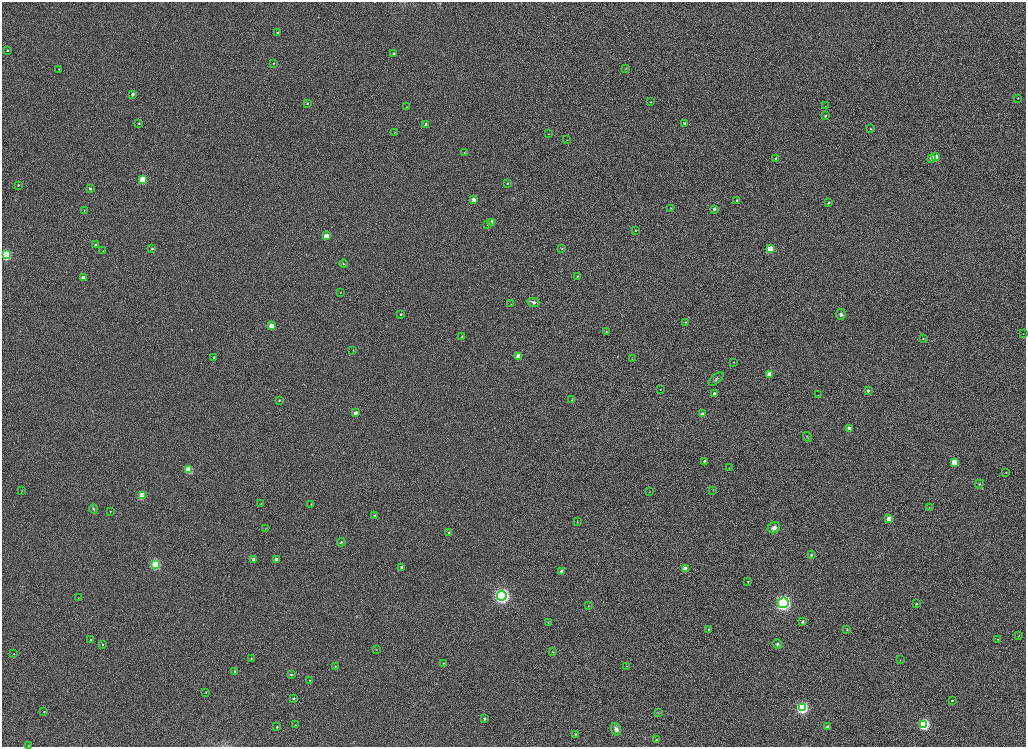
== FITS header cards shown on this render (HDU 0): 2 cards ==
NAXIS1  =                 2048
NAXIS2  =                 1489

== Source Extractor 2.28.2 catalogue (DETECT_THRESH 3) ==
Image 2048 x 1489 px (HDU 0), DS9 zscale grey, zoomed out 1/2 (1 PNG px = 2 x 2 image px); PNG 1028 x 749 px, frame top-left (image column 1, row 1489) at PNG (2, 2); each listed source drawn as its Kron ellipse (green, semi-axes under 4 px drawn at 4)
Background 1090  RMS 5.8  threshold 17.3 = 3 sigma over >= 5 px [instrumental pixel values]
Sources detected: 145; all 145 listed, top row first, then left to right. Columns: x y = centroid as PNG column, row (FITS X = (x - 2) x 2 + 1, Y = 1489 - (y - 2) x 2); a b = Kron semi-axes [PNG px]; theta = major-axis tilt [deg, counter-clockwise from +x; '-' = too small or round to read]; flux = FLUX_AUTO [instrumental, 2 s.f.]
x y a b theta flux
278 33 2 2 - 1900
8 50 3 3 - 1200
394 53 3 2 - 2700
274 63 3 2 - 750
625 68 4 2 - 740
59 69 3 3 - 730
132 94 3 2 - 4400
1018 98 2 2 - 610
651 102 3 2 - 570
307 104 3 3 - 1600
825 106 2 2 - 570
406 107 3 2 - 530
826 116 3 2 - 1800
139 123 3 3 - 1100
684 124 3 2 - 2400
426 125 3 2 - 8600
871 129 3 2 - 730
394 132 3 2 - 560
548 134 2 2 - 620
567 140 2 2 - 330
464 153 4 2 - 690
936 157 3 3 - 13000
931 158 3 3 - 7300
776 159 4 4 - 2100
143 180 3 3 - 53000
508 183 3 2 - 770
18 185 2 2 - 920
90 189 2 2 - 2400
473 200 3 3 - 11000
737 200 3 2 - 2200
828 203 3 2 - 2700
671 208 2 2 - 580
714 209 3 3 - 3300
84 210 2 1 - 530
492 222 3 3 - 12000
488 224 3 2 - 2500
635 230 3 3 - 1200
326 236 3 3 - 21000
95 244 2 2 - 1400
562 248 3 2 - 600
152 249 3 2 - 1300
770 249 3 3 - 41000
103 251 2 2 - 710
6 255 3 3 - 130000
343 264 4 3 - 1100
577 276 3 3 - 1000
83 277 3 2 - 6500
340 293 2 2 - 700
534 302 6 4 -13 3200
511 304 2 1 - 300
401 314 2 2 - 1400
841 314 5 4 - 4000
686 322 4 3 - 1200
271 326 3 3 - 22000
606 332 3 2 - 600
1023 334 2 2 - 350
462 337 3 3 - 2100
923 338 3 3 - 1000
353 350 2 2 - 680
518 356 3 3 - 21000
214 357 2 2 - 1900
632 359 3 3 - 680
734 362 2 2 - 680
769 374 3 3 - 18000
716 379 9 4 40 2400
660 389 2 1 - 390
868 390 3 3 - 2300
714 393 3 2 - 2900
818 395 2 2 - 480
279 400 2 2 - 1200
572 400 4 3 - 960
355 413 3 2 - 8800
702 414 4 3 - 2200
849 428 3 3 - 9900
807 437 5 2 - 850
704 461 3 3 - 1900
954 462 3 3 - 36000
729 468 3 2 - 370
189 470 3 3 - 57000
1006 472 2 2 - 870
979 484 4 3 - 1400
713 490 3 2 - 470
22 491 2 2 - 370
650 492 2 2 - 450
142 496 4 3 - 57000
261 504 2 1 - 310
311 504 2 2 - 420
929 507 3 3 - 920
94 509 5 3 - 1200
110 511 2 2 - 420
374 516 2 2 - 1700
889 519 3 3 - 21000
577 521 4 3 - 910
266 528 3 2 - 520
774 528 6 5 - 7900
449 533 3 3 - 1100
341 542 4 3 - 1100
811 555 3 3 - 2100
253 559 3 2 - 5500
276 559 3 2 - 5000
155 564 4 3 - 140000
401 567 2 2 - 2000
685 569 3 3 - 25000
561 572 3 3 - 8200
748 581 3 2 - 840
502 596 5 5 - 390000
78 598 3 2 - 380
783 603 5 5 - 340000
916 604 3 3 - 1700
588 606 3 3 - 1100
802 622 3 2 - 3100
548 623 4 3 - 980
708 629 3 3 - 1400
847 630 3 3 - 1100
1019 635 4 2 - 710
997 639 2 2 - 790
91 640 3 2 - 1100
777 644 5 4 - 2200
102 645 2 2 - 1300
376 649 3 2 - 530
553 652 3 3 - 790
14 654 2 2 - 620
251 658 3 3 - 680
900 660 3 2 - 510
443 663 3 2 - 540
335 666 3 2 - 680
626 666 3 2 - 590
235 671 3 2 - 2400
291 675 4 3 - 1200
310 680 2 2 - 660
206 693 3 2 - 470
293 698 2 2 - 1700
952 701 3 2 - 1100
802 708 4 4 - 270000
44 712 2 2 - 650
658 713 3 3 - 960
485 719 3 2 - 2400
924 724 4 3 - 210000
295 725 2 2 - 570
277 727 3 2 - 1200
827 727 3 2 - 3800
616 729 6 5 - 4700
576 734 3 3 - 1000
656 740 3 3 - 930
28 745 3 2 - 510
At the frame edge (FLAGS 8, measured only in part): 1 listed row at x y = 28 745